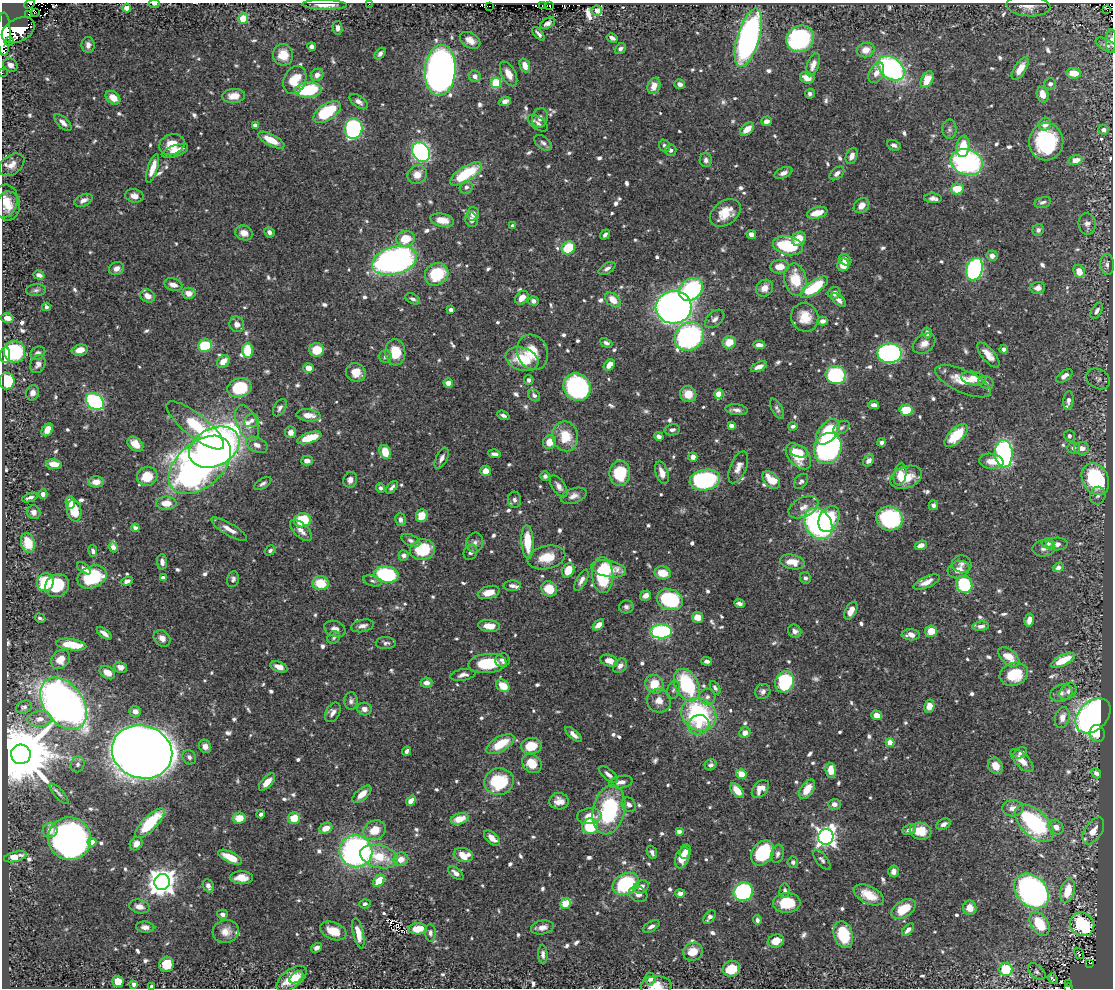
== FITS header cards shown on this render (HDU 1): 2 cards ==
NAXIS1  =                 1111
NAXIS2  =                  986

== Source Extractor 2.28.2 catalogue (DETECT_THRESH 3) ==
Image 1111 x 986 px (HDU 1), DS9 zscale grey, 1 PNG px = 1 image px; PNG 1115 x 990 px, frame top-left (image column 1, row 986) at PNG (2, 3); each listed source drawn as its Kron ellipse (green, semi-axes under 4 px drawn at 4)
Background 0.722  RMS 0.01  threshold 0.0299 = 3 sigma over >= 5 px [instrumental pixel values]
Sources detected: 864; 3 with non-positive FLUX_AUTO (blend fragments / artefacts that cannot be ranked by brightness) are neither listed nor drawn; of the other 861, the 500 brightest by FLUX_AUTO listed and drawn (361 fainter detections omitted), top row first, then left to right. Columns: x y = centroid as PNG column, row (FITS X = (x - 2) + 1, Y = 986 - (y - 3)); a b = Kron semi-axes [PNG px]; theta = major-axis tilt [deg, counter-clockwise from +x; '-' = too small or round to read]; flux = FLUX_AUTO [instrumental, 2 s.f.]
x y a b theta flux
29 4 6 2 27 3.1
154 4 5 3 - 2.5
369 4 2 2 - 34
325 5 22 5 -1 7.7
550 5 3 2 - 12
489 6 2 2 - 6.9
542 6 3 2 - 5.3
1028 6 22 10 -4 7
127 8 4 4 - 14
597 10 5 5 - 3.4
1107 10 3 2 - 51
35 12 3 2 - 4.7
28 14 3 2 - 5.3
243 19 5 5 - 15
548 23 8 5 29 2.9
337 28 7 4 -82 2.8
18 30 18 11 27 2400
4 34 21 6 90 2100
538 34 8 3 -49 2.1
612 38 6 3 -29 2.8
748 38 30 11 74 210
800 39 14 13 - 100
470 40 11 7 -31 6.1
9 41 5 4 - 240
1111 41 11 5 88 2.7
88 45 8 6 -88 3.5
1107 45 12 5 -30 2.3
311 46 4 4 - 2.2
620 49 6 5 - 2.4
866 50 9 7 16 8.3
380 54 7 4 54 2
283 55 11 10 - 12
10 65 8 6 -39 4.2
525 65 7 5 -70 5.8
813 65 12 6 70 4.4
891 68 15 10 -37 130
1020 69 13 6 58 11
440 70 25 15 85 600
2 73 2 2 - 3.8
876 73 11 7 63 5.6
1074 73 7 5 -3 11
509 74 13 7 -62 7.6
317 75 6 6 - 4
475 76 6 5 - 4.1
807 78 7 6 - 7.4
295 80 15 10 66 19
927 80 9 5 64 13
496 83 5 5 - 32
680 84 5 4 - 3.1
1050 84 6 5 - 2.6
654 86 8 6 68 6.8
308 90 13 7 4 43
810 94 5 5 - 2.1
1043 95 8 5 -72 8.4
234 96 11 7 4 8.6
113 98 8 6 -37 8.6
359 102 10 5 -35 3.3
505 102 6 4 19 4.3
327 112 15 8 33 39
540 118 10 7 75 3.8
766 121 5 4 - 3.9
63 123 11 5 -44 3.5
538 123 11 6 -35 2.8
1045 124 6 6 - 7.6
255 125 4 4 - 3.6
353 129 10 9 - 120
747 129 8 5 42 9.6
949 129 9 7 -90 2.3
1103 130 5 5 - 3.5
271 140 14 6 -27 12
1046 142 18 17 - 66
543 143 10 6 -36 2.4
172 144 13 10 20 12
894 145 7 5 -24 2.5
665 146 6 5 - 2.4
963 146 11 6 83 21
671 150 6 5 - 2.1
175 151 14 5 20 9.5
421 152 10 8 -58 150
852 156 8 5 68 4.7
706 160 7 6 - 2.4
1075 160 7 5 15 8
967 162 16 12 -21 140
12 165 14 9 36 6
152 168 15 5 72 9.4
783 173 9 5 22 3.4
837 173 8 5 41 3
466 174 18 7 32 38
417 175 10 9 - 7.6
466 187 7 6 - 2.8
957 189 6 5 - 16
134 196 9 6 -10 4.8
933 198 8 5 -5 2.9
83 200 9 5 25 3.7
5 201 16 12 82 9.9
1043 202 8 5 14 2.1
861 205 8 6 42 5.9
8 206 14 12 84 8.6
725 213 17 11 35 16
817 213 10 5 15 11
473 214 7 6 - 4
442 220 12 6 -12 10
471 220 7 6 - 4
1087 224 11 8 -85 3.5
513 226 3 3 - 2.9
1038 230 6 5 - 2.1
269 232 5 5 - 2.8
244 233 9 7 -18 6.8
605 234 5 3 - 2.1
751 234 5 4 - 4.8
405 239 9 7 13 17
799 239 7 6 - 10
788 246 15 9 -12 42
568 248 7 6 - 23
992 256 5 5 - 4.4
394 260 23 13 16 240
845 260 7 5 -36 4.2
1107 264 10 6 -86 2.8
843 265 6 6 - 8.9
779 267 9 6 5 8.2
607 268 9 5 32 2.7
116 269 8 6 21 4.5
975 269 11 8 70 160
1079 271 7 5 -62 9.7
437 274 12 11 - 33
39 275 6 4 -17 3.1
795 279 16 11 -79 20
173 285 9 6 -16 4.9
814 287 16 6 36 41
764 288 9 8 - 6.8
1038 288 7 6 - 4.9
691 289 13 10 41 85
36 290 10 6 6 2.2
189 293 7 5 -4 5.8
834 293 6 6 - 4.2
148 296 8 6 -29 6.3
522 298 7 6 - 7.4
413 299 8 5 -26 2.3
613 300 9 6 -42 9.2
839 300 9 4 -41 3.4
533 301 5 4 - 3.4
46 307 4 3 - 2.9
674 307 18 16 5 430
451 310 4 4 - 2.2
1097 311 9 5 59 3
805 317 15 13 -57 13
7 318 6 4 -14 5.4
715 319 11 7 42 3.2
823 321 5 4 - 2.4
237 324 8 7 - 4.7
927 333 5 5 - 3.5
689 336 15 13 42 160
729 342 6 6 - 12
606 343 6 4 -26 2.1
924 344 12 9 34 5.1
759 345 6 4 -3 4.6
205 346 7 6 - 35
1004 349 4 4 - 3.6
80 350 8 5 13 6.1
247 350 7 5 -87 22
316 350 7 7 - 16
14 352 11 10 - 53
395 352 13 10 -85 19
533 352 18 15 -67 15
38 353 8 6 25 2.6
889 353 12 10 -2 160
5 355 8 5 86 54
988 355 15 6 -50 7.9
385 357 6 6 - 2.8
522 359 17 11 -19 24
223 361 7 5 47 8
38 364 9 7 62 3.5
609 365 6 5 - 7.3
759 367 8 4 23 4
308 368 5 4 - 6.1
356 372 10 9 - 11
836 375 10 9 - 72
1064 376 9 5 35 4.7
973 379 12 6 -9 11
1098 379 12 9 -30 3.2
529 380 5 4 - 2.4
7 381 8 7 - 36
963 381 30 11 -24 15
986 382 8 6 -25 2.3
448 383 5 4 - 6
577 387 14 13 - 160
239 388 12 9 16 35
33 393 8 6 68 3.1
688 394 8 8 - 9.7
719 394 4 4 - 18
534 395 6 5 - 2.2
1068 400 9 5 85 2.9
95 402 10 7 -37 130
874 405 5 4 - 3.6
280 408 9 5 58 2.5
777 409 11 5 -62 2
736 410 11 5 -7 3.3
906 410 6 5 - 16
308 415 12 6 -6 8.7
503 415 6 4 -24 2.2
251 421 7 6 - 2.2
247 423 19 10 -66 8.9
195 425 36 11 -39 45
731 426 4 4 - 6
793 426 4 3 - 2.2
841 428 9 5 32 2.3
47 430 7 5 53 8.5
672 430 8 5 11 2.4
291 432 6 5 - 4
828 432 15 9 50 29
956 435 15 7 45 25
565 436 15 13 -78 18
659 436 5 4 - 3.1
1069 436 5 5 - 2.2
309 438 13 5 18 20
550 442 7 6 - 8.4
882 442 4 4 - 2.2
135 444 9 6 -39 7.6
257 445 11 7 -26 4.2
214 447 26 19 27 530
828 448 16 13 66 200
1073 448 6 5 - 2.3
1082 448 7 6 - 5.3
385 452 7 5 -68 13
799 452 9 6 -10 5.6
495 454 6 4 -7 2.4
1004 454 14 8 -87 140
798 456 15 9 -47 23
693 457 5 4 - 4.5
442 458 11 5 64 3.4
307 461 6 5 - 4.7
869 461 6 5 - 3.6
991 461 12 7 -6 7.4
54 464 8 5 -7 10
200 465 36 22 41 380
738 467 17 8 67 5.9
485 471 5 5 - 6.3
620 473 12 10 89 33
662 473 12 6 -72 6.3
900 474 11 6 80 7.2
147 476 10 9 - 17
545 476 5 4 - 2.1
906 477 16 11 20 15
1095 479 17 12 -61 67
350 480 8 7 - 4.1
705 480 15 10 11 110
771 480 10 6 -45 15
801 481 8 6 51 2.1
96 482 7 5 1 6.2
263 484 10 5 32 2.1
559 486 12 6 -55 3.7
392 487 8 4 48 2.4
381 488 5 4 - 2.3
43 494 4 4 - 2.8
574 496 13 7 18 4.4
1098 496 9 7 76 2.7
30 497 8 4 21 2.5
514 500 8 6 -81 2.2
70 502 7 4 -88 7.2
166 503 10 6 0 11
933 505 5 5 - 2.1
803 507 16 9 26 6.5
74 511 11 7 -80 16
34 512 7 6 - 3.4
422 516 6 6 - 11
400 519 6 5 - 2.7
829 519 13 9 63 28
889 519 13 12 - 87
302 520 8 7 - 30
818 524 16 13 -56 150
135 528 4 4 - 3.7
229 529 20 6 -30 6.4
301 530 14 7 -45 5.9
411 540 10 5 -24 2.3
527 542 17 6 -86 20
28 543 10 6 -77 17
475 543 10 8 75 3.4
1048 543 6 5 - 3.4
1057 544 11 6 1 3.2
921 545 6 4 22 5.2
113 547 5 4 - 4.3
1044 548 11 8 5 3
270 550 6 4 35 2.1
422 550 12 10 14 28
93 551 6 4 -76 2
470 552 8 6 61 2.1
404 555 5 5 - 2.4
546 557 19 11 13 15
162 562 7 5 -87 3.5
792 562 12 7 -12 10
962 564 10 8 -4 3
1058 567 5 4 - 3
84 568 8 4 -37 2.8
608 569 18 8 -10 16
568 570 8 5 62 15
959 570 11 8 18 7.6
663 573 8 6 -8 14
386 575 12 8 -9 72
603 575 18 10 -85 44
92 577 15 11 22 46
163 578 4 4 - 5.1
805 578 6 5 - 2
233 579 8 6 78 2.5
581 580 12 5 62 3.5
127 581 6 4 22 3.9
373 581 9 5 -14 2.1
45 582 9 8 - 31
927 582 14 5 25 6
320 583 8 7 - 20
964 584 9 8 - 57
57 586 12 11 - 26
512 586 8 5 2 2.4
549 589 8 7 - 18
489 592 11 6 15 7.9
645 596 5 4 - 4.2
670 600 13 10 -19 61
739 603 5 4 - 2.5
626 607 7 6 - 2.3
851 611 10 5 62 6.3
698 617 5 5 - 8.9
40 618 5 3 - 2
1029 620 6 4 75 4.7
598 625 6 4 40 4.4
362 626 11 6 12 3.8
489 626 11 6 -4 8.4
981 626 8 4 5 3
335 629 11 7 -22 4.1
795 631 7 6 - 2.9
931 631 6 5 - 11
661 632 11 7 1 100
104 633 9 4 -36 3.4
911 635 9 5 -4 4.5
333 637 6 6 - 1.9
162 638 9 7 -43 4.9
386 643 10 6 -1 2.3
71 645 15 5 -7 20
1009 657 12 7 -40 14
60 659 10 8 49 9.3
502 660 7 7 - 2.9
1063 660 13 5 26 21
609 661 9 5 -19 8.5
707 661 5 4 - 2.3
487 663 19 9 5 29
620 666 8 6 50 3.5
120 667 7 5 -14 4.2
279 667 9 5 -20 5
107 673 8 6 -32 7.1
1014 674 14 11 19 26
463 675 12 5 10 3.4
785 682 11 9 66 63
426 683 6 5 - 4.3
654 684 10 9 - 16
687 685 17 11 -62 63
503 686 7 5 -40 15
715 688 7 4 -59 2
673 690 9 6 71 2.3
763 691 8 7 - 2.6
1068 691 10 7 46 3
1061 693 11 8 21 4
707 697 8 8 - 2.9
351 701 9 6 87 2.4
659 701 12 11 - 7.1
64 703 29 19 -53 560
929 706 7 5 77 7.4
24 707 8 6 22 2
364 709 7 6 - 4
135 711 6 5 - 4.6
333 712 10 7 60 3.8
699 714 18 15 -32 82
877 715 5 4 - 7.4
1093 716 20 14 45 400
1062 717 10 7 75 6.2
39 719 12 8 6 5.1
699 725 11 9 22 8.3
745 733 6 5 - 5.7
1097 733 9 7 -75 9.6
574 734 10 4 -41 3.9
890 742 4 4 - 17
500 744 15 7 30 22
205 746 7 6 - 4
531 746 10 8 8 18
406 751 5 4 - 2.2
142 752 30 26 -19 2500
1020 753 7 5 34 2.2
21 754 10 10 - 8400
189 757 7 6 - 2.6
1022 760 15 6 -45 7.9
532 763 11 8 -44 15
78 764 8 6 66 2.5
711 765 6 5 - 2.3
995 766 8 7 - 8.6
831 770 7 5 -82 12
1096 773 5 4 - 2.9
608 774 12 5 -40 3.2
741 774 5 4 - 13
267 782 10 5 47 7.4
499 782 15 13 14 45
621 782 12 6 10 4.7
760 789 10 6 50 6
807 789 11 6 55 11
737 791 9 5 -51 10
59 794 13 5 -48 2.1
362 794 11 5 41 7.8
411 801 5 4 - 6.8
559 801 10 8 -3 6.3
834 804 6 5 - 3.7
629 805 8 6 -43 3.4
1013 808 10 8 -2 5.4
609 810 25 16 77 70
261 814 4 4 - 2.1
589 816 12 8 8 10
239 818 6 5 - 12
294 818 6 5 - 16
460 819 9 5 16 13
150 823 20 7 45 34
1034 823 23 13 -44 100
944 824 8 5 26 2.9
590 826 8 8 - 41
1056 827 8 6 -39 5.7
326 828 7 5 25 8.3
50 830 7 7 - 6.6
375 830 12 9 24 14
909 830 7 5 22 3.3
679 831 4 4 - 3.4
921 831 11 8 -9 14
1093 831 15 8 56 8
826 837 8 7 - 390
492 838 10 5 -43 6.7
70 839 22 21 - 330
92 842 4 4 - 13
136 844 7 6 - 4.4
356 851 16 16 - 230
652 852 7 4 -69 2.6
685 852 7 5 69 3.6
763 853 13 10 54 51
777 854 9 6 74 2.7
463 855 10 7 -16 13
15 857 12 5 13 12
230 857 13 5 -26 15
379 857 19 11 -14 22
682 858 11 6 69 11
401 859 7 7 - 7.3
822 860 12 5 -51 2.3
793 862 5 5 - 2
893 871 6 5 - 4.3
456 873 9 4 -41 3.2
241 878 11 6 -1 7.8
379 881 7 4 50 18
162 882 8 8 - 950
626 884 14 10 29 60
208 886 7 5 -66 3
641 887 8 6 31 4.3
784 891 7 5 84 2.1
1032 891 20 14 -45 290
1068 891 12 7 74 18
743 892 10 9 - 81
680 893 5 4 - 4.3
638 894 9 7 -28 4.4
869 895 16 8 -26 14
565 903 5 5 - 29
787 903 13 10 2 22
365 904 5 4 - 2
139 907 10 6 -13 5.5
970 908 7 6 - 7.9
903 909 13 8 33 17
222 914 5 4 - 2.5
710 917 8 5 52 2.9
757 920 4 4 - 2
1040 924 13 8 -57 27
1082 924 12 11 - 46
651 926 9 5 31 3.3
145 927 9 5 -5 3.8
542 927 11 7 10 5
418 929 9 5 3 11
908 930 7 4 49 3
226 931 13 11 15 7.1
333 931 14 8 -22 12
358 933 16 5 -77 10
430 933 9 5 -86 2.1
843 935 14 9 -72 28
776 941 8 6 18 11
317 948 6 4 34 2.6
693 952 10 8 28 12
1079 953 6 3 -57 4.2
543 954 9 5 -86 2.8
1090 963 3 2 - 4.6
166 964 8 7 - 16
731 969 9 7 20 17
1006 969 6 6 - 44
1037 972 10 6 -40 2.1
296 977 8 5 37 4.9
1053 978 6 3 -51 6.2
292 979 17 9 35 20
650 979 6 5 - 3.6
118 981 6 5 - 12
1068 983 4 2 - 3.5
134 984 4 4 - 5.1
152 986 3 3 - 2
656 986 15 9 3 8.9
1069 987 3 2 - 9.5
At the frame edge (FLAGS 8, measured only in part): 10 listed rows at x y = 29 4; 154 4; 369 4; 325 5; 4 34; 1111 41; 2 73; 152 986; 656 986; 1069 987
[361 fainter detections neither listed nor drawn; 3 non-positive-flux detections neither listed nor drawn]